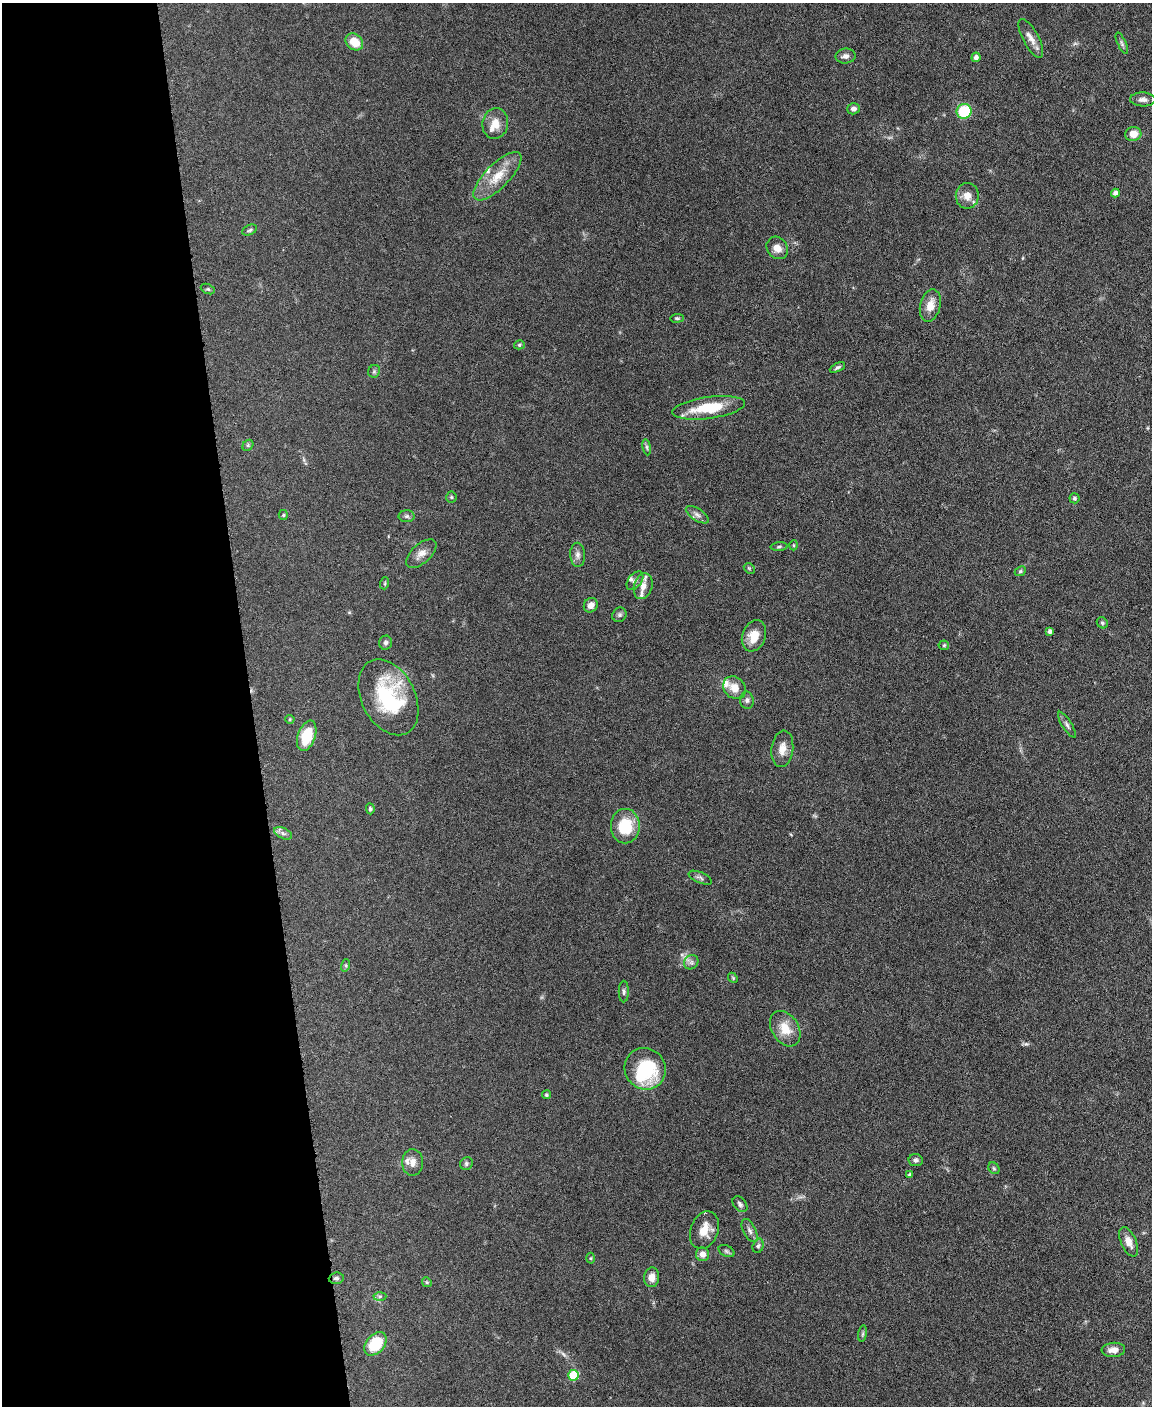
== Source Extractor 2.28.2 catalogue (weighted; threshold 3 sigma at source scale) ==
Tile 5 of 4 x 3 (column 1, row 2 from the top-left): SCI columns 4-1153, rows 1645-3048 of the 4605 x 4580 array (HDU 1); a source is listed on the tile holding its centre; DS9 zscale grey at full resolution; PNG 1154 x 1408 px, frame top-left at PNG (2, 3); each listed source drawn as its Kron ellipse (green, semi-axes under 4 px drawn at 4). Shown black and unused: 22% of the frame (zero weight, under 3 of 6 exposures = <1% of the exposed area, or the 3 px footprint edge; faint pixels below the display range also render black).
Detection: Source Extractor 2.28.2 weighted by HDU 2 'WHT'; one run over the whole footprint, this tile lists its part. Background 0.0896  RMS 0.0041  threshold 0.017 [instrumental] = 3 sigma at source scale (4.09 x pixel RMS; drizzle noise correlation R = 1.36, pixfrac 0.8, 0.05/0.05 arcsec/px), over >= 5 px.
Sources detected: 91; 7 inside a brighter listed object's ellipse — not listed separately; the other 84 listed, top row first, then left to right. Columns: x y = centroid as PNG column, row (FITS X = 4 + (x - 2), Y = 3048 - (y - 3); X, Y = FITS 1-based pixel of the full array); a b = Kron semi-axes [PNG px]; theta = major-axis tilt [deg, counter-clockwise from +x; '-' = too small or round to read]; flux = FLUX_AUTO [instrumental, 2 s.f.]
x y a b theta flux
1031 38 21 8 -62 3
354 42 9 7 -41 6.8
1122 43 11 4 -66 0.85
846 56 10 7 7 1.6
976 57 5 4 - 1.6
1143 99 12 7 -3 1.8
853 109 6 5 - 1.4
964 111 7 7 - 18
495 123 15 13 82 4.7
1133 134 8 7 - 4.1
497 176 32 12 45 8.4
1115 193 4 4 - 1.5
967 196 13 11 89 3.4
250 230 8 5 27 0.7
777 248 12 10 -53 3.1
208 289 7 4 -24 0.63
930 306 16 10 76 4.4
677 318 7 3 7 0.46
519 345 5 4 - 0.54
837 367 8 4 27 0.77
374 371 6 5 - 0.77
709 408 36 11 8 14
248 445 6 4 47 0.58
647 447 8 4 -81 0.71
451 497 5 5 - 0.47
1075 498 5 5 - 0.72
283 515 5 4 - 0.48
697 515 13 6 -34 1.5
407 516 8 6 0 0.97
794 545 5 3 - 0.36
779 547 8 3 5 0.6
421 554 18 9 42 3.1
578 555 12 7 -87 1.8
749 568 6 4 -45 0.52
1020 571 6 4 24 0.57
635 581 10 6 53 1.6
385 583 6 4 72 0.46
643 586 13 9 73 3.4
591 605 7 6 - 2.2
619 615 7 6 - 0.92
1102 623 6 5 - 0.65
1050 631 4 3 - 1.1
754 636 16 11 70 5.8
385 643 7 6 - 1
944 645 5 5 - 0.52
734 688 12 10 -45 4.4
388 697 40 26 -63 32
747 700 8 7 - 1.1
290 719 4 4 - 0.4
1067 725 15 5 -58 1.3
307 736 16 8 70 12
782 749 18 11 83 3.9
370 809 5 4 - 0.73
625 826 17 14 89 12
283 833 9 5 -24 1.3
700 878 12 5 -24 1
691 962 8 6 45 1.3
346 965 6 4 73 0.55
733 978 6 4 -47 0.5
624 992 11 5 -90 0.97
785 1029 19 13 -57 6.7
645 1069 21 20 - 24
546 1095 4 4 - 0.58
916 1160 7 6 - 1
413 1162 13 10 87 2.7
466 1164 7 6 - 0.78
994 1168 6 5 - 0.66
909 1175 4 4 - 0.68
740 1204 9 6 -50 1.2
704 1230 19 13 68 5.8
750 1231 13 6 -63 1.5
1129 1242 16 7 -66 3.1
758 1246 7 5 73 0.8
726 1251 8 5 -27 0.83
702 1254 7 6 - 2.3
590 1258 5 3 - 0.41
652 1277 10 7 85 3.1
336 1278 7 5 5 0.91
427 1282 5 4 - 0.45
380 1296 6 4 2 0.65
863 1334 8 4 81 0.65
375 1344 13 9 49 13
1113 1350 12 7 4 3.1
573 1375 5 5 - 15